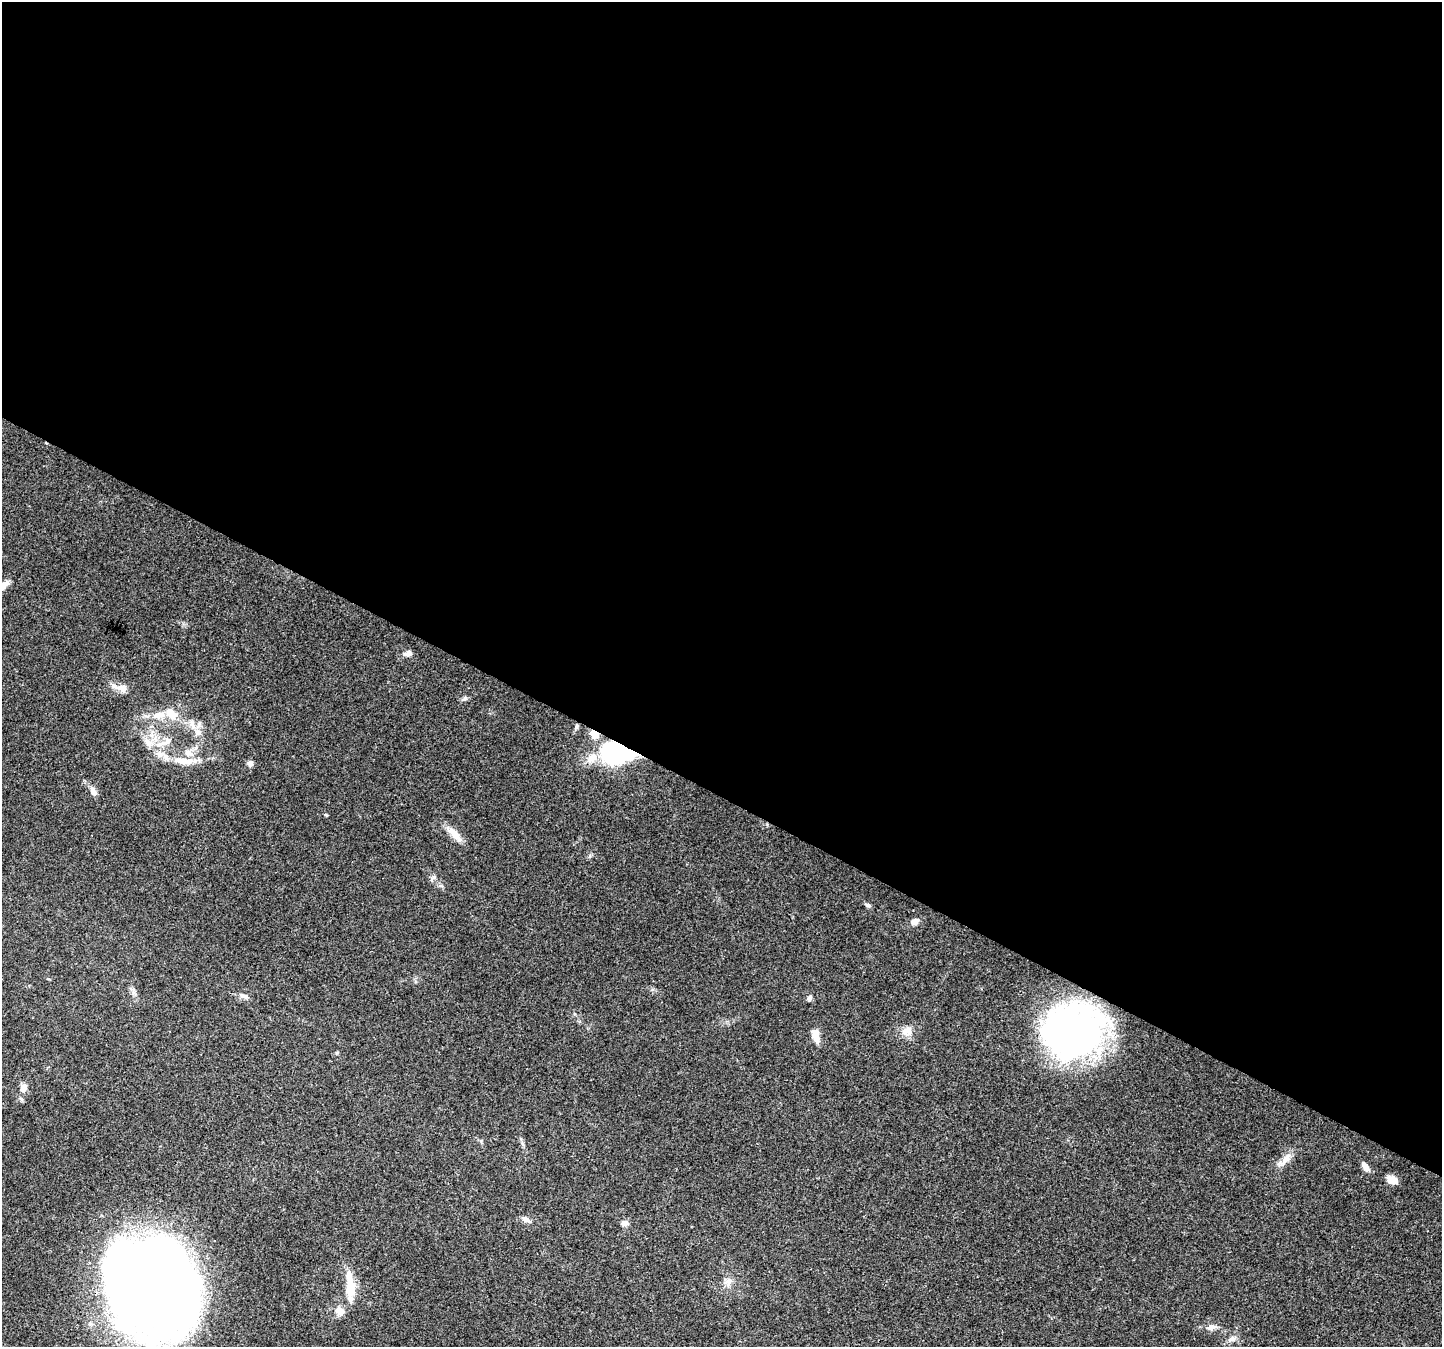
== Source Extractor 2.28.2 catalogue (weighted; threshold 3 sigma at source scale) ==
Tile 3 of 4 x 4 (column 3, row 1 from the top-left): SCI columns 2921-4360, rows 4348-5692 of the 5832 x 5940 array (HDU 1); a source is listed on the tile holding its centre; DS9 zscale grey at full resolution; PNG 1444 x 1349 px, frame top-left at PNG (2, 2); no overlay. Shown black and unused: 59% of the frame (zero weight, under 3 of 4 exposures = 5% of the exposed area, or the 3 px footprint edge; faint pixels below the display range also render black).
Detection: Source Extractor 2.28.2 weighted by HDU 2 'WHT'; one run over the whole footprint, this tile lists its part. Background 0.03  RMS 0.0033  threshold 0.015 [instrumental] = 3 sigma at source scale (4.5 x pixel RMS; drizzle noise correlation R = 1.50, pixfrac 1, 0.0396/0.0396 arcsec/px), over >= 5 px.
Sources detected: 46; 3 inside a brighter object's white glare — not listed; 8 inside a brighter listed object's ellipse — not listed separately; the other 35 listed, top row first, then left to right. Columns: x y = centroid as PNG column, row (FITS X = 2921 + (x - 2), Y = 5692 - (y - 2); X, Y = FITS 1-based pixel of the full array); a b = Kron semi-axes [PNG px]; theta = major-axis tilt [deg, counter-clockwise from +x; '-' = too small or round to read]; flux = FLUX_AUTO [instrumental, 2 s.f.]
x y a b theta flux
2 586 15 6 24 3.8
408 653 9 6 21 1.8
123 688 10 10 - 2.2
465 698 7 5 45 0.71
171 713 21 12 -52 5.4
577 726 6 5 - 0.75
198 732 10 8 -75 2.1
594 734 8 6 -50 4.5
148 742 18 10 -33 3.9
163 743 29 6 22 3.5
616 754 34 20 -7 47
183 761 24 9 -4 5.7
250 763 7 6 - 1.3
93 792 12 7 -62 1.9
454 834 26 8 -47 3.9
432 878 13 3 52 0.69
868 905 8 5 -23 0.78
914 922 12 8 24 1.8
243 996 13 6 -20 1.3
809 998 8 5 65 0.89
1072 1029 68 52 25 140
907 1031 14 13 - 3.3
816 1036 19 9 -79 3.2
23 1088 11 9 78 2.1
1285 1159 23 8 54 3.3
1365 1166 12 6 -53 2.1
1392 1180 12 8 -28 3.1
526 1219 11 6 -30 1.7
625 1223 9 7 9 1.5
728 1282 11 9 83 2.3
349 1286 26 17 -81 7.7
152 1289 79 64 -47 570
340 1311 14 10 -41 2.9
1211 1327 12 8 11 1.9
1232 1339 10 7 28 1.5
Overlapping masked pixels (flux is a lower limit): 4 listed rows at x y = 577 726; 594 734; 616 754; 1072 1029
Isophote crosses this tile's border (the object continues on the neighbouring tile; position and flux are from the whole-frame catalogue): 1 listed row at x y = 2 586
Unlisted compact peaks at least as high as the median listed source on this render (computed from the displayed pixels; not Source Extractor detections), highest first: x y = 133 993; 337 1053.